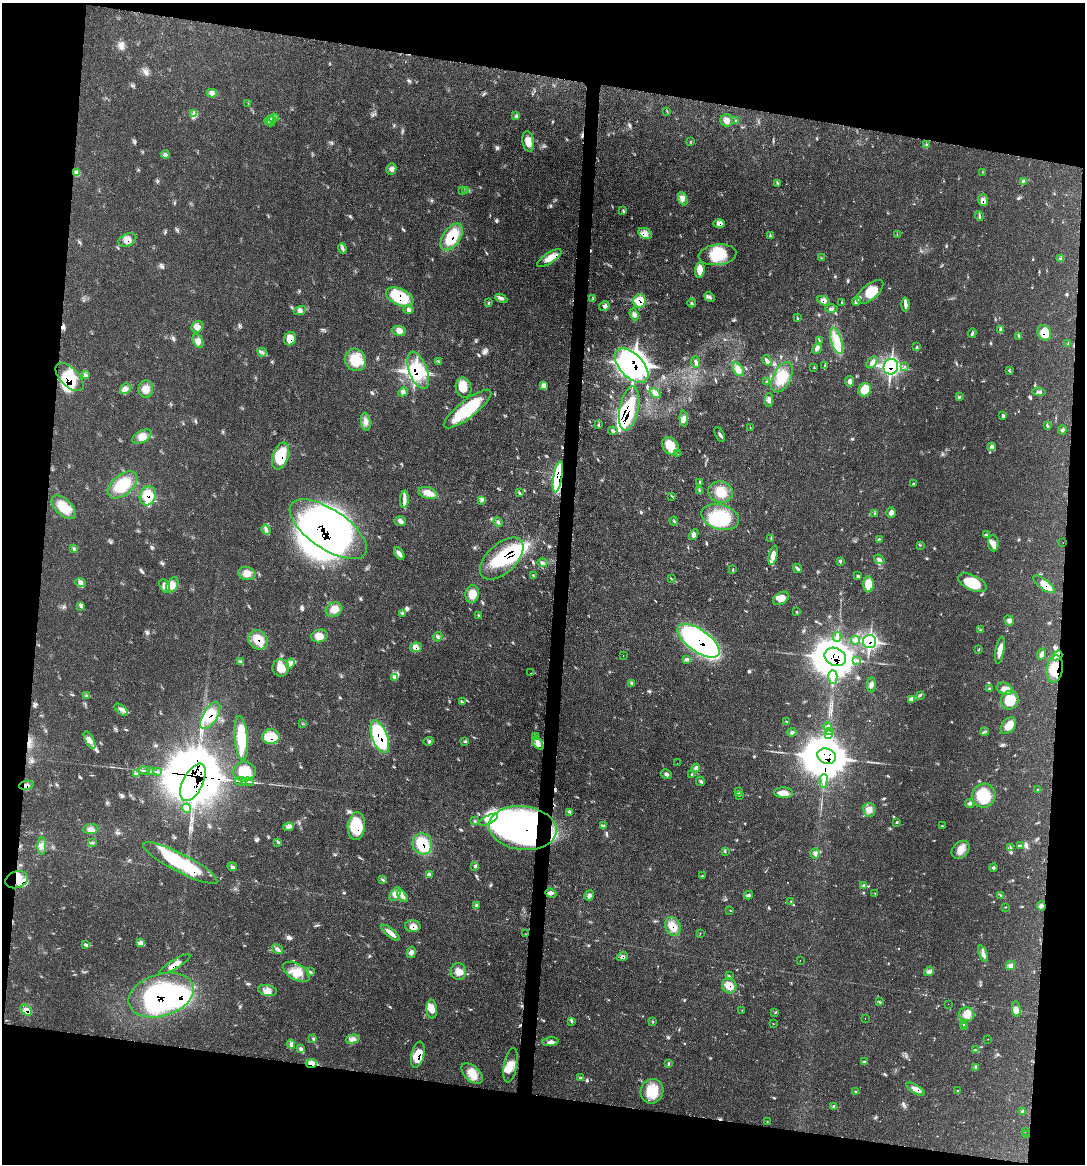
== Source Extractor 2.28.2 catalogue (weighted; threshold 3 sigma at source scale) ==
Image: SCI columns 116-4444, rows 1-4648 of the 4677 x 4650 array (HDU 1 of 3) = the unmasked area's bounding box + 8 px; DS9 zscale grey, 4 x 4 block average (1 PNG px = mean of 4 x 4 image px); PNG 1087 x 1166 px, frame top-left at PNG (2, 3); each listed source drawn as its Kron ellipse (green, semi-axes under 4 px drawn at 4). Shown black and unused: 19% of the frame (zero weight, under 3 of 4 exposures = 2% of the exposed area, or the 3 px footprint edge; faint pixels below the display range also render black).
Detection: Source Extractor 2.28.2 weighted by HDU 2 'WHT'. Background 0.0548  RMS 0.0033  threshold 0.0148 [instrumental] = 3 sigma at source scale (4.5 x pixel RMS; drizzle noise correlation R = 1.50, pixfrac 1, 0.05/0.05 arcsec/px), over >= 5 px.
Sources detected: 441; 2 too faint to see at this stretch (4 x 4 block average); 28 inside a brighter object's white glare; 13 cosmic-ray / hot-pixel residue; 3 long thin detections or spike segments (spike, bleed or trail) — neither listed nor drawn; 9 coinciding with a brighter row at this scale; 43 inside a brighter listed object's ellipse — not listed separately; the other 343 listed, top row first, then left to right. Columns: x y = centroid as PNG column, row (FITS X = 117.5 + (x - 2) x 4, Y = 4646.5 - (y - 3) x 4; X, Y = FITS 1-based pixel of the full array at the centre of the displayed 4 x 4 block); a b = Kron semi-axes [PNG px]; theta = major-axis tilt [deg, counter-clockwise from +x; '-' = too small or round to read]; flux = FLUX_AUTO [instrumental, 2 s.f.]
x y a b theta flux
212 93 5 3 - 5.3
248 103 2 2 - 0.69
667 111 2 2 - 0.61
193 114 3 2 - 1.1
516 116 2 2 - 1.1
274 118 5 2 - 4.9
269 120 5 2 - 3.7
727 120 6 6 - 10
736 120 2 2 - 0.93
271 121 5 2 - 4.3
691 141 2 2 - 0.6
528 142 10 5 -80 18
926 145 2 2 - 0.97
165 154 4 3 - 3.7
391 169 6 5 - 6.9
77 172 2 2 - 1.2
982 172 2 2 - 0.54
1023 181 3 2 - 2.5
778 183 3 2 - 1.6
462 191 2 2 - 0.4
466 191 3 3 - 4.1
683 199 7 4 -67 8.4
983 200 6 5 - 11
623 210 4 2 - 1.5
979 216 5 2 - 3.3
719 223 6 4 0 10
645 233 7 5 -28 13
897 235 2 2 - 0.46
770 236 3 2 - 1.9
452 237 15 8 56 72
127 240 9 6 26 16
342 248 5 3 - 4.6
717 255 19 10 7 55
549 258 14 5 33 23
821 258 3 2 - 1.5
1060 258 4 2 - 2.5
700 270 8 4 84 25
870 292 16 8 40 43
400 297 15 8 -25 110
710 297 5 3 - 4.8
501 298 6 4 -25 5.2
593 299 4 2 - 2
639 301 7 6 - 36
823 301 6 4 -25 9.4
856 301 4 4 - 5
842 302 2 2 - 0.7
489 303 2 2 - 0.8
692 303 4 2 - 2.9
905 304 7 3 89 8.3
604 306 6 3 30 5.1
831 308 6 3 0 4.3
300 310 6 3 24 5.1
408 310 5 4 - 4.4
634 314 6 3 -70 5.8
797 318 3 2 - 1.4
197 327 6 5 - 10
1001 329 4 4 - 4.3
399 331 7 5 -4 12
972 333 5 2 - 3
1044 333 8 6 -64 31
1019 336 2 2 - 0.7
290 339 7 6 - 25
819 340 3 2 - 1.3
198 341 7 5 -62 8.8
836 341 13 5 -74 26
1068 344 2 2 - 0.87
917 347 3 2 - 2.1
817 349 5 3 - 5.4
262 352 5 2 - 3.6
355 360 11 10 - 49
767 361 5 4 - 5.6
438 362 2 2 - 0.69
696 362 6 3 -73 4.5
872 362 7 4 46 8
825 365 2 2 - 1
632 366 21 11 -46 410
905 366 2 2 - 1.1
891 367 8 7 - 200
814 368 2 2 - 0.55
738 369 8 4 -54 16
418 370 19 9 -69 110
1009 371 2 2 - 0.81
86 375 4 2 - 2.1
69 377 17 9 -45 70
782 377 16 9 63 39
767 381 3 2 - 1.8
850 381 5 4 - 6.9
543 386 4 3 - 4.9
464 388 10 7 -74 24
125 389 6 4 51 9.1
146 389 9 7 86 16
865 390 7 6 - 31
403 392 5 3 - 4.6
1039 392 6 3 -8 4.8
655 393 6 4 -39 8.1
959 397 2 2 - 0.99
769 400 7 3 88 6
629 408 22 9 79 230
467 409 29 9 38 120
1003 415 4 2 - 3.2
684 418 8 4 -86 8.6
366 422 9 5 -83 11
598 425 4 2 - 1.5
1048 425 2 2 - 1.7
750 428 2 2 - 0.81
1062 430 5 3 - 3.4
613 431 5 2 - 3
720 434 8 2 -62 4.7
142 437 10 6 28 17
670 446 10 7 -52 41
991 447 3 3 - 3.8
678 454 2 2 - 0.31
281 456 14 7 72 67
558 477 16 4 80 220
700 482 3 2 - 2.1
913 484 3 2 - 2.1
122 485 17 10 40 60
699 490 3 2 - 2.2
721 492 12 10 -15 29
428 493 10 5 -15 20
519 493 3 2 - 1.3
148 496 10 8 71 39
672 496 2 2 - 1.4
404 499 9 3 88 9.7
481 500 3 2 - 1.2
64 507 15 8 -43 43
875 513 4 3 - 2.6
891 513 5 4 - 6.3
720 517 19 12 -16 88
400 521 6 4 -18 6.6
674 521 4 2 - 2
498 522 5 2 - 3.1
266 529 5 3 - 5
328 529 44 19 -34 650
694 535 6 3 61 8.2
986 535 4 2 - 2.2
771 539 3 2 - 1.3
880 539 2 2 - 1.3
993 543 8 5 -87 11
1063 543 2 2 - 0.34
920 545 2 2 - 0.66
74 548 2 2 - 0.91
399 553 7 3 -58 9.3
773 555 10 3 77 17
502 559 26 14 43 160
879 559 5 3 - 5.1
840 562 3 2 - 2.1
542 563 5 3 - 4.5
797 568 5 2 - 4.5
733 570 3 2 - 1.4
247 573 8 6 -13 16
533 575 4 2 - 2.1
858 576 2 2 - 1.9
671 579 2 2 - 0.71
81 582 5 4 - 6.3
972 583 15 7 -25 68
868 584 8 5 -90 32
1044 584 13 5 -38 20
172 585 8 5 62 15
165 586 7 4 -64 9.2
472 594 9 6 79 25
781 598 8 6 30 20
81 606 3 2 - 1.5
334 610 9 7 30 15
796 611 2 2 - 1.1
402 613 3 2 - 2.3
479 616 3 2 - 2.5
1009 620 5 3 - 5.6
980 630 3 2 - 1.3
319 636 8 6 14 18
438 637 5 2 - 3.3
837 637 5 3 - 4.7
258 640 10 9 - 34
855 640 4 3 - 4.2
699 641 24 11 -36 790
870 642 6 6 - 160
416 647 6 5 - 12
979 649 2 2 - 0.78
1000 650 14 4 80 15
1041 654 6 3 68 6.8
1057 655 5 4 - 9.4
623 656 2 2 - 0.42
835 657 11 8 -26 2400
687 659 4 3 - 3.6
856 660 3 2 - 2.7
240 661 4 3 - 3.2
290 663 5 2 - 3.8
281 668 9 8 - 28
1055 669 14 8 80 51
531 673 2 2 - 0.7
833 677 7 4 -88 12
395 678 3 2 - 2.8
632 683 3 2 - 2.8
871 685 8 4 -90 6.3
989 689 3 2 - 2
1005 689 8 5 -20 17
920 695 4 2 - 2.5
87 696 3 2 - 2.1
911 699 3 3 - 3.5
1010 700 9 8 - 41
462 702 2 2 - 0.74
121 710 8 3 -39 8.7
210 715 15 7 59 44
786 722 3 2 - 1.4
303 724 4 2 - 1.3
1008 726 9 6 52 20
827 727 4 2 - 2.7
829 731 3 2 - 2.7
792 732 4 3 - 4.6
984 732 4 2 - 2.6
829 735 3 2 - 3
536 736 2 2 - 1.1
271 737 9 7 6 76
380 737 17 7 -70 200
241 738 22 6 -85 75
90 740 10 3 -62 9.4
428 741 5 2 - 2.7
465 741 2 2 - 1.1
538 743 7 3 -54 9.8
827 756 9 7 -22 4800
677 763 2 2 - 0.35
696 768 4 3 - 4.8
145 771 5 2 - 4
150 771 2 2 - 1.5
157 772 3 2 - 2
244 772 11 10 - 45
136 774 2 2 - 0.9
666 774 6 3 -28 4.4
692 775 3 2 - 2.4
241 781 6 2 -10 4.3
700 781 5 2 - 3
824 781 7 2 86 6
193 782 20 10 63 1800
248 782 6 2 -10 4.7
26 785 7 4 12 8.4
1037 790 4 2 - 2.4
738 792 2 2 - 1.4
784 793 9 5 -3 19
739 795 2 2 - 0.99
984 796 12 11 - 69
969 803 4 4 - 4.5
187 808 4 4 - 5.7
869 810 7 6 - 11
570 812 3 2 - 1.6
488 820 10 4 26 17
475 821 2 2 - 1.3
896 823 2 2 - 0.76
356 826 14 8 85 78
603 826 3 2 - 2
942 826 3 2 - 1.1
288 827 5 3 - 4.3
523 828 34 22 -7 710
90 829 8 5 6 10
92 842 2 2 - 1.8
278 842 3 2 - 1
422 844 10 9 - 69
1021 845 4 2 - 2.2
42 846 9 4 87 9.9
1010 848 4 2 - 1.7
960 850 10 7 45 20
725 851 3 2 - 1.2
815 853 5 4 - 6.1
180 863 41 9 -27 160
475 866 3 2 - 2.5
232 867 4 3 - 4
993 867 4 2 - 2.4
429 874 3 2 - 1.6
702 875 2 2 - 0.71
17 880 11 8 20 35
382 880 4 2 - 2.3
863 885 3 3 - 3.4
551 893 6 2 -19 4.7
875 893 2 2 - 0.58
395 894 8 4 57 12
589 895 5 4 - 6.6
749 895 4 3 - 3.4
1001 895 2 2 - 1.1
402 896 7 3 -51 6.9
791 901 3 2 - 1.1
476 906 2 2 - 1.3
1041 906 5 4 - 6.1
1006 907 2 2 - 0.66
730 910 2 2 - 0.81
413 926 7 6 - 14
673 926 9 7 -66 23
390 933 11 3 -40 15
526 934 2 2 - 0.47
700 934 2 2 - 0.81
141 942 4 3 - 5.1
86 944 2 2 - 1.1
277 949 6 3 -34 6
411 952 6 4 77 6.8
983 953 9 3 -71 7.1
622 957 6 3 18 5.8
800 961 2 2 - 0.61
175 964 18 4 31 18
1011 965 5 4 - 7.4
458 971 8 8 - 16
929 971 5 3 - 4.4
297 972 15 8 -30 31
310 972 4 2 - 3.2
729 976 2 2 - 1.9
729 986 8 7 - 23
267 990 9 5 -11 14
161 995 33 21 17 330
880 1002 3 2 - 1.5
948 1004 2 2 - 0.63
432 1009 9 5 -86 16
1016 1009 8 4 -80 8.3
26 1010 6 4 -43 9.7
742 1010 2 2 - 0.54
775 1013 2 2 - 1.3
967 1014 8 7 - 16
865 1019 2 2 - 0.37
572 1021 2 2 - 1.3
653 1021 2 2 - 0.99
773 1024 2 2 - 0.66
964 1024 2 2 - 1.1
965 1027 3 2 - 1.7
313 1038 2 2 - 0.74
353 1039 7 3 14 7.4
988 1039 2 2 - 0.46
550 1042 8 4 7 8.2
291 1044 4 2 - 2.6
300 1049 4 3 - 4.1
975 1050 4 2 - 2.8
418 1055 13 6 77 41
864 1061 3 2 - 1.9
311 1063 5 4 - 8.8
668 1063 3 2 - 1.3
510 1065 17 6 79 24
975 1068 4 2 - 2.7
472 1073 13 7 -42 27
581 1078 4 2 - 2.1
915 1089 10 3 -30 15
652 1091 12 11 - 54
855 1091 3 2 - 1.6
957 1091 3 2 - 0.96
833 1106 3 2 - 1.7
1023 1111 4 2 - 3.4
767 1122 2 2 - 0.58
1025 1132 2 2 - 0.74
1027 1134 2 2 - 0.34
Overlapping masked pixels (flux is a lower limit): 52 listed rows (the first 20) at x y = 983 200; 719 223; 645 233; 452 237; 127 240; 549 258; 400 297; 639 301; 823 301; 1044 333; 290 339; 632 366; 891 367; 418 370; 69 377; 629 408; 281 456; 558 477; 148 496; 328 529
Diffuse or blended objects may show on this block-average render without a row.